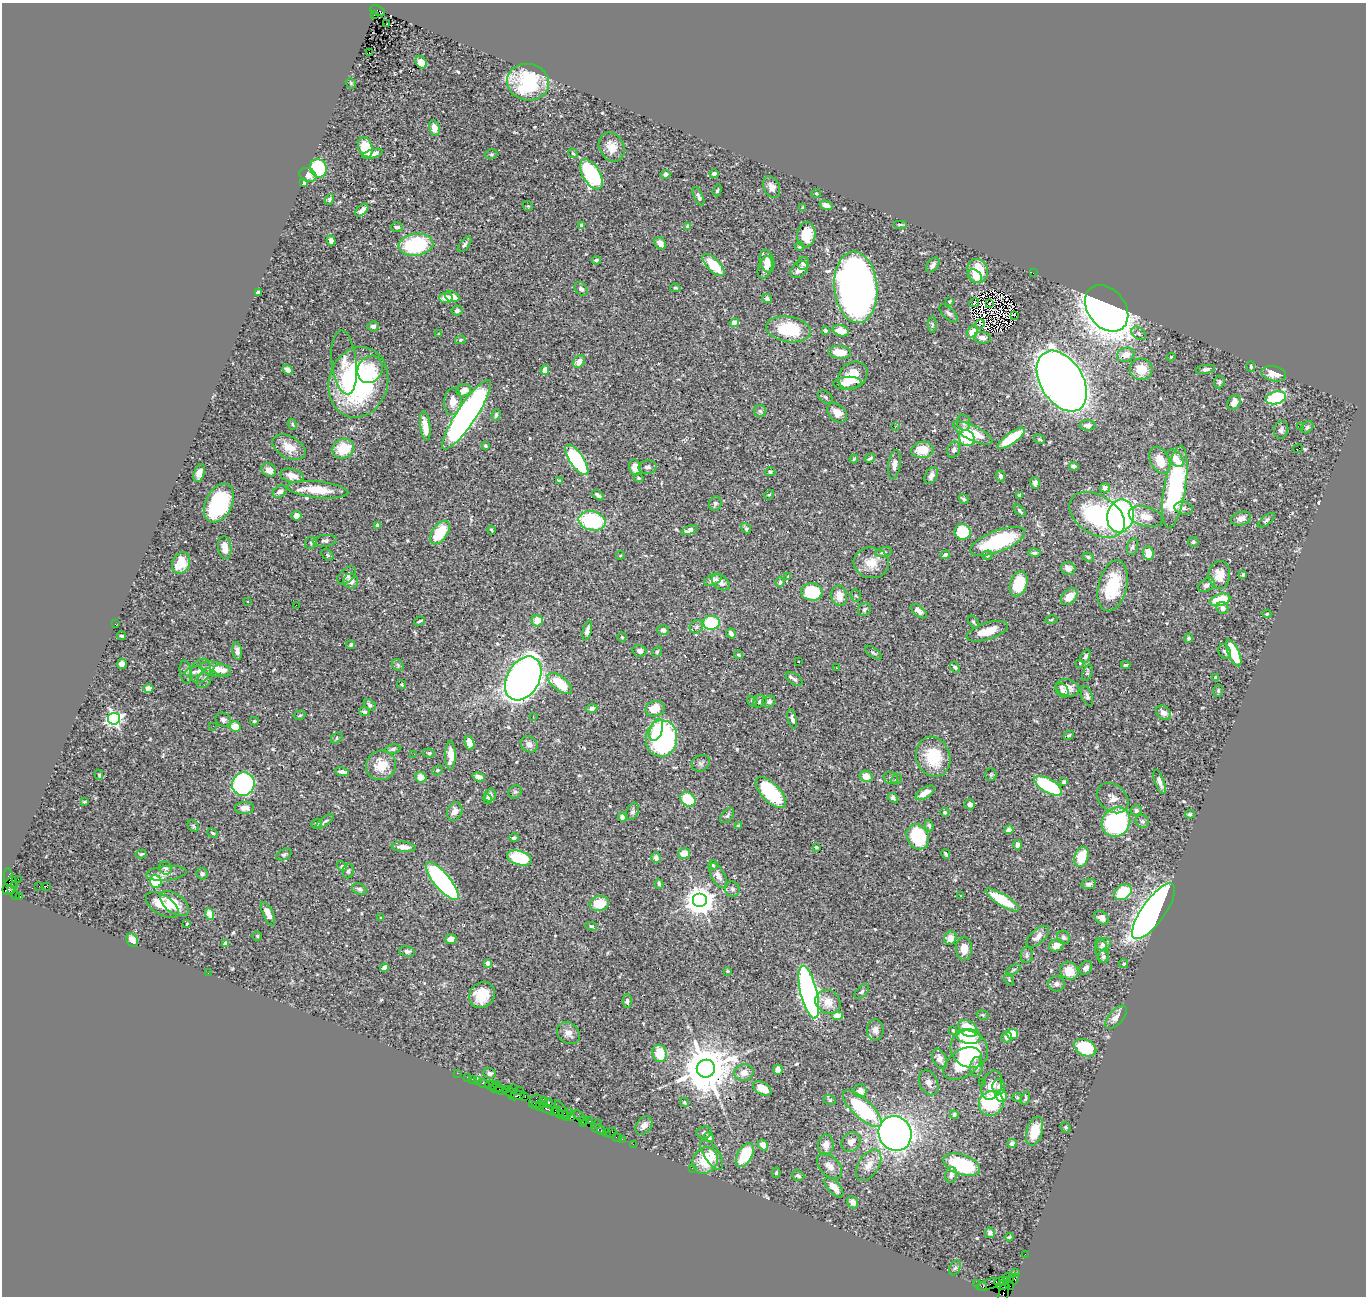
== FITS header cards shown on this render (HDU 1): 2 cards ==
NAXIS1  =                 1364
NAXIS2  =                 1294

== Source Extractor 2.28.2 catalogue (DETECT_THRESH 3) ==
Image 1364 x 1294 px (HDU 1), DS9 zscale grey, 1 PNG px = 1 image px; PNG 1368 x 1298 px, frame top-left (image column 1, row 1294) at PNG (2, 3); each listed source drawn as its Kron ellipse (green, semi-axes under 4 px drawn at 4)
Background 0.633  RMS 0.019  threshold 0.0566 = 3 sigma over >= 5 px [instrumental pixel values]
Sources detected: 576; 7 with non-positive FLUX_AUTO (blend fragments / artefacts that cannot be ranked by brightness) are neither listed nor drawn; of the other 569, the 500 brightest by FLUX_AUTO listed and drawn (69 fainter detections omitted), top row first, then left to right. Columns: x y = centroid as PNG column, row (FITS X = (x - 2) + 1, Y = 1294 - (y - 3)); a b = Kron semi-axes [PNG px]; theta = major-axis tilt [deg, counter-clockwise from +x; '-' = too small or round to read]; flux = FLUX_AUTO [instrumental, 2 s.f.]
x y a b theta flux
378 11 8 4 -27 400
374 15 3 3 - 91
387 23 3 2 - 2.9
369 52 2 2 - 27
421 62 7 5 -51 9.2
528 82 21 18 -11 110
351 83 6 4 -46 1.6
434 128 8 5 -77 11
365 147 10 7 -71 28
612 147 15 12 -61 18
573 153 5 3 - 1.5
373 154 10 4 16 6.2
491 154 6 5 - 1.8
318 168 9 8 - 73
591 174 16 8 -59 140
665 174 5 4 - 4.6
714 174 5 4 - 4.3
308 175 9 6 -24 9.4
304 183 4 3 - 2.2
772 187 11 8 -64 8.3
717 190 6 3 71 1.8
816 193 5 4 - 1.7
699 196 10 4 -66 4.3
329 199 6 4 54 2.4
826 205 7 4 -17 5.5
528 206 5 4 - 1.6
803 208 4 3 - 2
362 210 8 4 43 8.1
900 224 7 3 0 1.8
582 225 4 3 - 10
687 226 4 4 - 2.6
397 227 6 4 -5 3.9
806 235 13 9 81 28
331 241 5 4 - 5.9
660 243 7 5 -54 7
465 244 9 4 51 3.7
416 245 17 11 8 110
799 247 4 4 - 1.7
596 260 5 4 - 2.6
767 261 11 7 -78 10
803 263 6 6 - 4.7
714 265 14 6 -45 35
933 265 8 5 52 4.8
765 268 12 6 70 8.1
799 270 10 7 44 7.3
978 271 12 10 -74 42
1033 273 2 2 - 17
975 276 8 6 -44 11
856 287 36 21 -85 1000
675 288 5 4 - 1.7
581 289 8 5 -48 4.1
258 293 4 4 - 2.6
452 297 7 5 -21 13
446 298 7 5 -1 13
767 298 5 4 - 3.6
950 301 3 3 - 1.6
974 303 5 3 - 2.6
990 303 3 2 - 1.5
1107 308 26 18 -51 1200
457 310 5 5 - 3.7
949 313 12 5 -43 4
1015 315 3 2 - 2
734 323 5 4 - 9.1
980 324 5 2 - 3.7
932 325 8 4 90 2.5
373 326 5 5 - 4.9
788 329 22 12 -9 60
825 331 4 3 - 2.4
841 331 8 5 -15 15
972 332 6 5 - 18
1139 333 8 5 -40 3.9
439 334 3 3 - 1.7
982 338 8 5 -5 7
460 340 5 4 - 2
840 352 11 6 -6 19
1126 355 9 7 21 14
1171 357 4 4 - 1.5
344 362 32 12 -84 17
579 362 7 5 56 13
1251 366 5 4 - 1.5
370 369 14 12 59 20
1141 369 11 10 - 27
1205 369 9 4 9 3.6
288 370 6 4 -42 5
545 370 5 4 - 11
1274 374 12 7 -12 14
853 376 15 13 39 29
1062 381 33 21 -58 1900
358 382 36 29 74 240
1219 382 6 5 - 2.3
847 383 14 6 4 9.3
464 390 7 6 - 13
825 397 8 5 -40 2.4
1276 398 10 6 15 140
453 401 13 8 86 15
1234 403 8 6 61 11
760 411 6 6 - 2.9
837 413 11 8 -47 11
467 415 41 9 56 730
496 415 6 3 74 2.4
964 423 8 6 -67 3.7
292 424 5 4 - 1.7
1088 425 8 5 2 4.8
425 426 15 5 -82 15
1300 426 2 2 - 8.5
895 427 3 2 - 3.7
1307 427 7 5 45 2.7
1281 430 9 7 77 4.1
973 433 21 7 -26 28
967 438 8 7 - 63
1011 438 16 5 36 52
1039 439 6 4 -33 1.7
485 446 3 3 - 1.6
289 447 18 11 -29 18
343 449 11 9 30 40
1298 449 5 2 - 3.1
922 450 11 8 5 25
954 450 8 6 68 5.4
870 458 5 3 - 2.2
1176 458 10 6 -53 11
854 459 4 3 - 1.5
577 460 18 7 -55 160
1160 460 14 9 -63 20
894 464 15 6 81 7.3
1074 466 5 3 - 3.1
635 467 8 6 -75 15
647 467 9 7 2 5
269 470 8 6 -38 7.8
770 472 5 4 - 2.6
199 473 9 5 70 9.1
931 475 9 5 62 5.5
292 476 12 6 -15 11
1000 476 5 4 - 4.2
639 478 5 4 - 1.7
559 481 4 3 - 2.6
1035 483 6 4 -81 4.4
1175 487 42 11 81 230
1105 488 5 4 - 6.2
318 490 30 8 -6 29
280 491 7 5 30 5.7
598 495 6 4 -36 3.8
769 495 5 4 - 1.6
1020 495 4 3 - 2.7
964 499 5 4 - 2.4
219 503 21 13 63 120
715 503 7 6 - 2.9
1184 508 9 6 -11 4.5
1020 511 7 3 -47 2.7
1097 515 30 19 -31 150
296 516 5 5 - 6.6
1120 516 16 13 78 350
1146 517 17 10 -16 15
1241 519 10 6 15 8.3
1266 520 10 4 39 2.7
592 521 13 9 -12 94
377 525 4 4 - 2.5
746 528 6 3 -54 2.5
491 530 5 2 - 1.6
689 530 9 4 20 5.6
440 532 13 7 55 43
963 532 8 7 - 67
325 541 12 6 6 4.3
998 541 29 10 21 110
1193 542 5 5 - 2
311 543 6 5 - 2.6
225 547 11 6 -83 13
1132 547 9 5 75 4.4
884 552 8 5 12 3.6
1034 553 6 4 -5 2.8
1148 553 7 5 -82 17
327 555 7 4 -40 2.1
620 555 4 3 - 1.5
945 555 5 4 - 5.2
987 555 5 4 - 2.6
1088 557 6 4 -20 2.2
181 563 11 8 63 25
871 563 18 15 -7 22
1068 568 7 6 - 9.1
1243 574 4 3 - 1.7
347 575 11 6 43 5.3
1219 575 14 10 86 18
788 577 4 3 - 3.6
713 580 9 5 24 8
351 581 7 7 - 9.1
721 582 10 6 -38 6.9
780 582 5 4 - 2.4
1019 584 13 8 73 44
1206 585 9 6 34 4.7
1113 586 26 14 76 65
812 592 11 8 -4 68
856 595 6 5 - 2.2
839 596 10 7 -79 14
1069 597 10 6 46 16
1220 600 10 5 16 53
248 601 3 3 - 2.2
296 605 2 2 - 2.9
1222 608 6 5 - 7
864 610 7 6 - 3.6
919 611 9 5 -40 6
1267 614 4 4 - 1.7
1051 619 6 3 10 1.5
419 621 6 2 24 1.9
537 621 5 5 - 15
973 622 7 3 -55 2
711 623 8 7 - 70
115 624 2 2 - 7.1
696 627 7 6 - 3.5
663 630 5 5 - 5.2
587 631 10 4 77 5.2
987 631 21 8 17 25
731 633 5 3 - 5
122 636 4 3 - 2.5
622 637 4 4 - 1.6
1189 638 4 4 - 2.8
351 645 4 4 - 2.8
237 651 9 5 -82 5.5
639 651 7 5 -16 4.6
657 652 6 4 55 1.6
1225 652 8 5 -60 3.3
873 653 10 4 -36 2.4
1234 653 14 5 -66 56
739 655 4 3 - 2
1086 656 7 4 68 3.1
798 662 3 2 - 1.9
1080 663 3 3 - 1.5
122 664 5 5 - 7.2
398 665 6 5 - 2.4
1126 665 4 3 - 2.8
955 667 5 4 - 3.1
837 668 3 2 - 4
216 669 15 7 -12 17
222 670 9 6 -11 8.8
200 671 13 9 60 11
186 672 12 6 -82 4.1
194 672 9 5 10 4.4
1087 673 9 4 69 2.5
1216 677 4 4 - 7.7
205 678 10 6 59 4.9
523 678 23 16 60 1100
794 679 9 5 -35 3.8
560 683 14 7 -38 51
402 684 5 4 - 1.7
1068 688 12 8 -16 12
148 689 5 4 - 12
1062 690 8 5 -52 3.6
1218 691 6 5 - 2.1
1087 696 10 5 -70 3.9
752 701 6 3 -53 1.6
760 701 7 5 32 2.9
769 701 6 6 - 3.2
370 705 7 4 -40 2.3
592 708 5 4 - 4.6
655 709 10 7 19 20
365 712 5 4 - 2.2
1163 713 8 6 -43 9.1
300 715 6 4 16 2.4
533 716 2 2 - 3.3
114 719 6 6 - 410
792 719 10 4 -77 4.8
223 720 8 6 -30 3.4
254 721 4 3 - 1.7
213 726 2 2 - 1.7
235 726 5 5 - 20
656 730 11 6 72 27
1069 735 5 4 - 2.6
337 738 6 4 41 2.2
661 739 18 15 84 270
470 743 7 4 -72 16
529 744 9 7 -35 7.9
393 749 8 4 9 2.8
429 753 6 4 -9 2.2
414 754 2 2 - 1.6
450 755 14 5 90 15
933 757 20 17 -71 51
701 763 9 7 31 3.8
381 765 15 14 - 27
437 770 5 4 - 2.1
342 772 7 3 -10 4.8
991 774 6 5 - 2
99 775 5 4 - 1.8
866 776 7 5 -29 15
421 777 6 5 - 11
479 777 6 4 -14 8.2
891 778 7 6 - 2.8
896 779 6 5 - 2.2
1064 782 4 3 - 2.6
1160 782 12 4 -69 5.8
243 784 12 11 - 260
1048 786 15 6 -30 110
515 792 7 6 - 2.8
771 792 19 9 -46 110
925 793 11 5 33 12
490 795 6 5 - 5.3
893 798 6 4 -41 3.1
1113 798 17 13 -40 13
488 799 5 4 - 3.9
688 799 8 6 -36 44
84 802 4 3 - 1.6
970 804 5 5 - 4.7
244 808 9 6 4 7.6
1136 810 5 5 - 3.7
633 811 9 6 68 3.2
455 812 9 7 68 8.7
945 812 4 4 - 1.9
1190 814 5 3 - 3
727 815 9 5 50 3
622 817 4 4 - 5.3
1142 821 7 6 - 3.2
325 822 10 3 37 2.6
1116 822 15 13 52 190
316 824 5 4 - 2.6
738 825 4 3 - 1.5
929 825 6 4 -74 2.4
193 826 6 5 - 1.9
1009 830 5 4 - 9.3
213 833 6 3 -28 1.8
918 837 13 10 -63 98
514 838 5 4 - 3.4
1018 845 5 4 - 6.1
404 847 12 5 -5 10
816 847 3 3 - 2.2
684 853 6 5 - 13
141 854 5 3 - 1.9
284 854 9 5 26 2.6
946 854 5 3 - 2.2
1081 857 10 6 70 33
519 858 13 7 -16 82
656 858 5 4 - 4.7
713 865 5 4 - 1.7
342 866 5 3 - 5.9
165 868 7 6 - 2.7
348 871 7 5 81 2.4
166 873 20 7 6 10
202 874 6 5 - 4.1
718 876 13 7 -62 8.4
8 877 9 4 -85 150
18 879 2 2 - 11
156 881 7 5 -70 51
442 881 23 8 -50 250
659 884 5 3 - 2.1
1089 884 7 5 9 4.6
10 886 10 6 59 570
15 886 3 3 - 42
39 886 2 2 - 440
46 886 3 2 - 320
359 889 8 5 -25 3.3
732 889 8 7 - 4
12 890 3 2 - 130
1123 892 9 7 33 54
15 895 4 3 - 16
961 895 3 2 - 2
19 897 4 3 - 110
700 900 7 7 - 1900
1002 900 19 6 -32 53
174 903 16 9 -37 21
599 903 10 7 15 32
162 905 18 9 -33 24
1154 911 33 11 54 1400
210 914 6 4 -67 16
268 914 13 5 -64 10
381 918 3 3 - 1.6
1101 918 8 6 -34 8.5
187 924 3 2 - 1.7
591 926 5 4 - 1.7
257 936 5 5 - 1.9
1038 937 14 7 42 8.7
1064 937 7 6 - 3.7
950 938 7 6 - 12
451 939 6 5 - 10
132 940 7 5 -64 10
226 943 4 4 - 11
1104 944 7 6 - 6.3
1056 945 7 6 - 14
964 949 12 8 -89 17
1102 950 13 6 -78 5.5
407 951 8 5 -7 3
1027 955 8 6 83 3.3
1103 957 6 5 - 3.1
488 963 4 3 - 6.6
1124 964 4 4 - 2.3
384 967 4 4 - 6.7
1086 968 7 5 52 4.6
1013 970 8 3 30 1.8
728 971 4 3 - 1.7
1069 971 9 8 - 20
208 973 2 2 - 1.6
1009 980 7 4 -66 1.9
1056 984 8 7 - 4.7
809 992 27 8 -76 640
862 992 9 5 45 2.7
482 995 14 12 48 30
627 1001 7 4 -89 4
828 1002 13 11 -34 17
983 1015 6 4 -14 1.9
837 1016 5 4 - 16
1116 1017 14 7 49 9.4
968 1028 10 7 -35 53
875 1030 11 8 -90 6.8
953 1030 4 3 - 1.8
568 1033 12 10 -40 8.1
1012 1034 6 5 - 20
969 1036 12 7 -8 14
1007 1037 5 5 - 5.2
1085 1048 12 8 -28 63
969 1049 20 17 -44 88
660 1053 9 7 -73 35
940 1059 10 6 -67 7.3
962 1064 21 13 34 48
977 1067 10 6 84 6.1
706 1069 9 9 - 7300
778 1070 5 4 - 6.9
457 1073 2 2 - 6.8
490 1073 6 5 - 4.3
744 1073 10 8 20 9.3
467 1077 3 2 - 32
472 1079 3 2 - 18
478 1081 3 3 - 66
982 1082 2 2 - 26
929 1083 13 9 -65 7
484 1084 6 2 -19 15
496 1084 2 2 - 250
992 1085 15 10 73 17
491 1086 6 2 -18 40
999 1087 7 6 - 5.1
496 1088 7 3 11 35
762 1088 10 6 -32 19
506 1089 4 3 - 37
513 1089 3 2 - 41
519 1090 2 2 - 51
501 1091 6 3 -20 130
860 1091 7 6 - 9.4
511 1093 5 3 - 56
517 1096 8 4 15 120
1001 1096 6 5 - 18
525 1097 2 2 - 30
1017 1097 5 4 - 1.7
1026 1098 6 3 72 1.9
830 1100 6 5 - 2.5
535 1102 7 6 - 150
543 1102 5 3 - 42
684 1102 5 4 - 1.5
548 1103 5 3 - 140
991 1103 13 12 - 80
540 1106 4 3 - 37
548 1109 17 3 -21 210
862 1109 25 9 -43 110
555 1111 5 3 - 78
562 1111 11 3 -59 170
559 1113 7 4 -52 140
568 1113 5 3 - 120
954 1115 4 4 - 3.3
579 1116 6 2 -56 37
571 1117 4 3 - 34
584 1120 5 2 - 42
589 1121 3 2 - 47
584 1124 3 3 - 56
597 1124 5 2 - 22
644 1125 10 7 51 8.5
1066 1127 5 4 - 2
598 1129 7 3 -22 110
601 1131 4 3 - 45
1035 1131 15 8 73 26
704 1132 7 6 - 2.6
606 1133 3 2 - 45
611 1133 5 2 - 67
895 1133 18 16 -63 950
709 1137 5 4 - 4.8
617 1138 5 2 - 25
622 1139 2 2 - 22
851 1142 10 8 49 9.3
1012 1143 4 4 - 5
633 1144 2 2 - 13
763 1145 6 4 -53 8.1
826 1145 10 8 -88 10
712 1155 17 7 -57 11
745 1155 13 7 60 54
705 1161 14 12 52 42
869 1165 18 10 58 16
962 1165 19 10 -18 97
829 1166 15 9 -46 10
692 1168 3 2 - 4.6
776 1173 5 4 - 1.7
951 1175 7 6 - 5.7
798 1176 6 5 - 3.4
834 1187 12 6 -48 14
852 1202 6 5 - 6
990 1233 5 5 - 3.8
1009 1237 4 3 - 1.5
1025 1254 2 2 - 12
955 1268 8 5 63 2.9
1015 1273 3 2 - 33
1008 1278 5 4 - 540
1015 1279 5 4 - 64
1002 1281 8 4 7 760
977 1284 2 2 - 8.4
988 1284 13 5 19 62
1003 1285 6 4 12 480
1009 1285 5 3 - 23
983 1287 4 2 - 34
1004 1293 13 5 78 240
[69 fainter detections neither listed nor drawn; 7 non-positive-flux detections neither listed nor drawn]